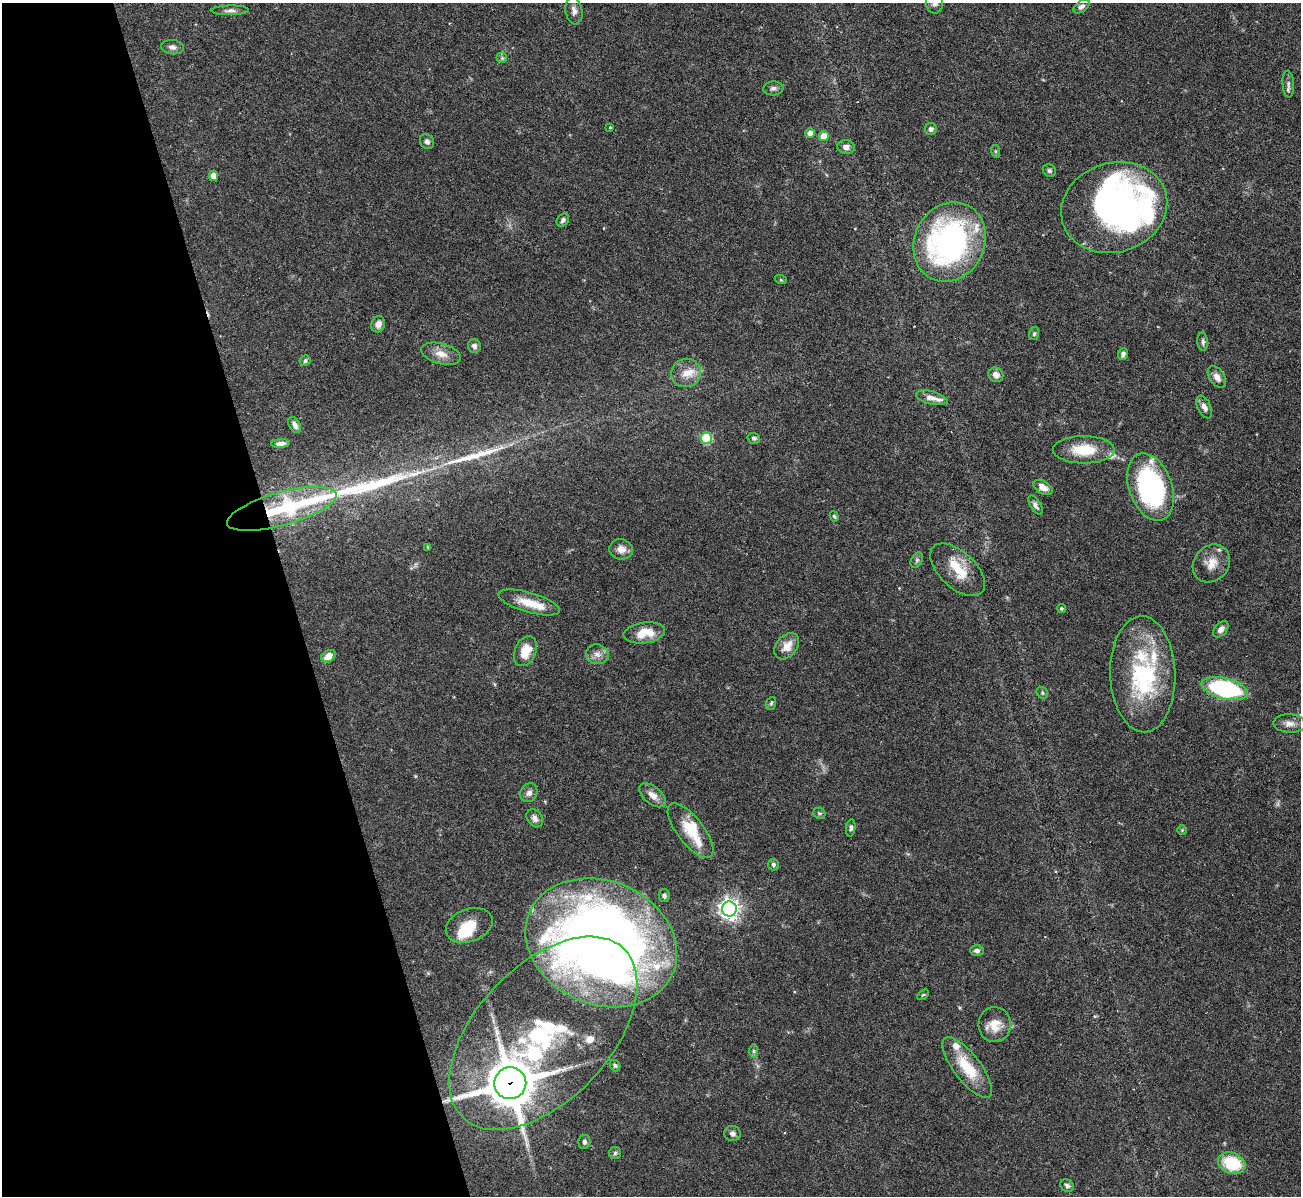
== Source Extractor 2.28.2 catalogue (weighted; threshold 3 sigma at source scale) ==
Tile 5 of 4 x 4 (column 1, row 2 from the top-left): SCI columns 1-1299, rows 2531-3724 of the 5198 x 5182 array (HDU 1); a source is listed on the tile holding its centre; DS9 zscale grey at full resolution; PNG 1303 x 1198 px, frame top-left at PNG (2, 3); each listed source drawn as its Kron ellipse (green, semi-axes under 4 px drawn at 4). Shown black and unused: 22% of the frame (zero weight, under 3 of 6 exposures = <1% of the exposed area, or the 3 px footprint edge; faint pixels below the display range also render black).
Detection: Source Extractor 2.28.2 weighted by HDU 2 'WHT'; one run over the whole footprint, this tile lists its part. Background 0.0886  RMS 0.0033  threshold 0.0136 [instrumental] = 3 sigma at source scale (4.09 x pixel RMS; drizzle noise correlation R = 1.36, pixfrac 0.8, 0.05/0.05 arcsec/px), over >= 5 px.
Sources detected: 106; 1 too faint to see at this stretch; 2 inside a brighter object's white glare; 2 long thin detections or spike segments (spike, bleed or trail) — neither listed nor drawn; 15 inside a brighter listed object's ellipse — not listed separately; the other 86 listed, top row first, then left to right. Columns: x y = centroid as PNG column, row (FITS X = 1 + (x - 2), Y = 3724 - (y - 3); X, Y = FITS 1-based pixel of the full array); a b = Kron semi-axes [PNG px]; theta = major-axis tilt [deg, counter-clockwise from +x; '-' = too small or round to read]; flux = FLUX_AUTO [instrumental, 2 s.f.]
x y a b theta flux
935 3 10 8 -88 1.4
1082 6 9 5 37 1.1
230 10 19 5 1 1.3
574 11 14 8 -80 1.7
172 47 11 7 -4 1.3
502 58 5 5 - 0.59
1288 84 13 5 -86 1.2
773 88 10 7 5 1.1
610 127 3 3 - 0.28
931 129 6 6 - 1.1
810 133 5 4 - 1.6
824 136 5 5 - 7.3
427 142 8 6 -54 0.99
846 147 8 7 - 1.7
995 151 6 4 -72 0.41
1049 171 7 6 - 0.76
213 176 5 4 - 2.3
1114 208 54 44 17 110
563 220 7 5 51 0.82
950 242 41 35 63 83
781 280 6 4 -18 0.34
378 324 8 6 70 1.5
1034 334 6 5 - 0.54
1203 342 9 5 -85 0.94
474 346 7 6 - 1.1
441 354 20 10 -15 3.5
1123 354 6 4 70 1.1
305 361 5 5 - 0.66
686 373 15 14 - 4.1
996 375 7 7 - 1.8
1217 377 12 7 -56 1.9
932 398 16 6 -14 2.1
1204 407 12 6 -65 1.6
295 425 9 5 -59 1.4
706 438 5 5 - 21
754 438 6 5 - 0.73
280 444 9 4 4 1.3
1084 450 31 13 0 10
1043 487 10 6 -31 2.7
1151 487 35 21 -70 54
1035 505 10 5 -58 1.1
282 509 56 16 16 30
834 516 5 4 - 0.46
428 547 4 4 - 0.39
621 549 12 10 -13 2.2
917 560 8 5 60 0.66
1211 563 20 17 48 4.8
958 570 33 18 -43 8.9
529 602 32 10 -16 6.4
1061 608 4 4 - 0.39
1221 629 9 6 49 1.5
644 633 21 10 8 6.2
787 646 15 10 50 3.9
525 651 16 10 67 5.4
597 654 11 10 - 2.1
328 656 8 5 34 2.8
1143 674 58 32 -88 37
1225 689 24 10 -14 41
1042 693 6 5 - 0.57
771 703 6 5 - 0.49
1289 723 16 9 -2 2.3
529 793 9 8 - 1.6
653 795 15 8 -39 2.7
819 813 6 5 - 0.53
535 818 10 7 -53 1.5
851 828 8 4 82 0.8
1182 830 5 5 - 0.38
690 831 33 13 -52 8.8
773 864 6 5 - 0.71
664 896 6 5 - 0.87
729 909 7 7 - 180
469 925 24 16 21 8.2
601 943 78 62 -23 340
977 951 7 5 0 1
923 995 6 3 36 0.35
995 1024 17 16 - 5.1
543 1033 117 67 47 92
754 1051 7 4 -90 0.58
615 1066 6 5 - 0.54
967 1068 37 13 -52 11
510 1083 16 16 - 1300
732 1133 8 7 - 1.1
584 1142 7 6 - 0.85
615 1153 6 6 - 0.63
1232 1163 14 10 -22 13
1067 1186 7 6 - 0.87
Overlapping masked pixels (flux is a lower limit): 3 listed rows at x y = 282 509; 543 1033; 510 1083
Isophote crosses this tile's border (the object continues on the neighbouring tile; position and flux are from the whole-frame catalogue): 1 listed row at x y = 935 3